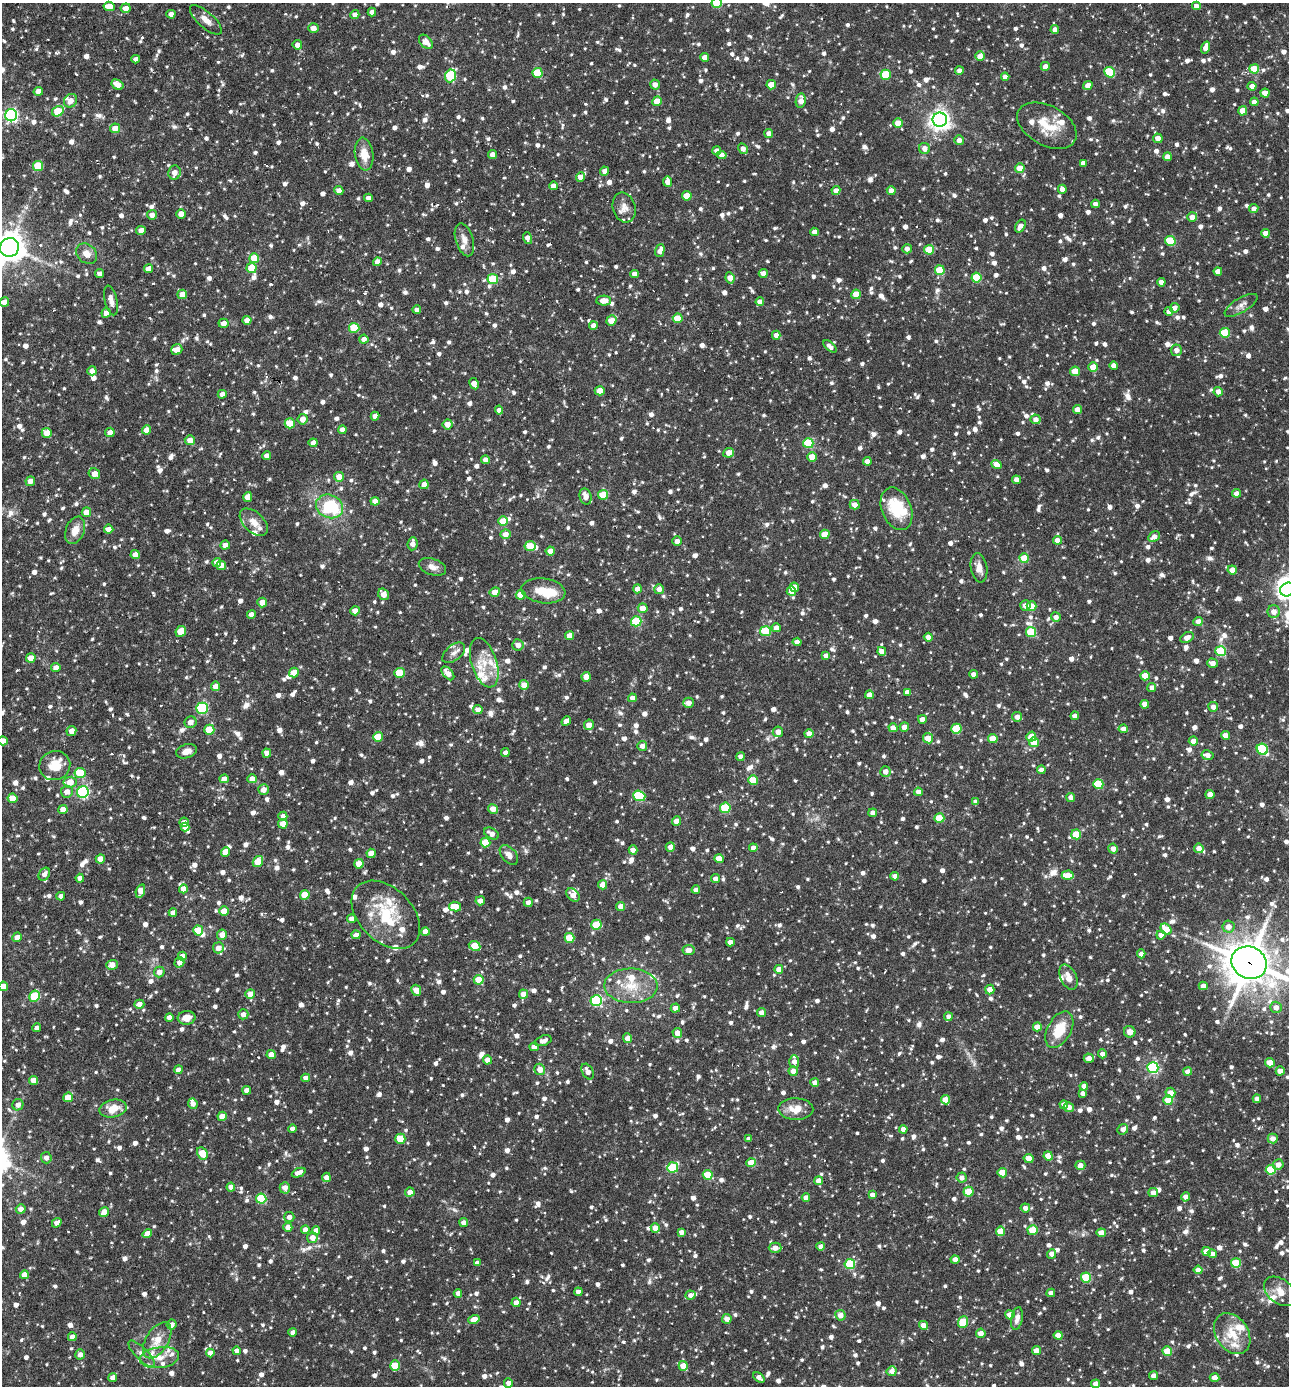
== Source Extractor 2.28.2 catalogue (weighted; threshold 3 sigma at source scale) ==
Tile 11 of 4 x 4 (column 3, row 3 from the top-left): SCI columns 2842-4128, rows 1385-2768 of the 5550 x 5536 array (HDU 1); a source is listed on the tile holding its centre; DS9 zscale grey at full resolution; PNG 1291 x 1388 px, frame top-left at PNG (2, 3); each listed source drawn as its Kron ellipse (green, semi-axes under 4 px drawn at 4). Shown black and unused: <1% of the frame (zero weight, under 3 of 6 exposures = <1% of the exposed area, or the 3 px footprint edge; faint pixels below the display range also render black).
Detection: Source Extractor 2.28.2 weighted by HDU 2 'WHT'; one run over the whole footprint, this tile lists its part. Background 0.0836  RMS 0.0045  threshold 0.0185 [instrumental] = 3 sigma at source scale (4.09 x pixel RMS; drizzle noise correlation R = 1.36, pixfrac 0.8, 0.05/0.05 arcsec/px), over >= 5 px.
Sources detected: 1942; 1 too faint to see at this stretch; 2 inside a brighter object's white glare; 8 cosmic-ray / hot-pixel residue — neither listed nor drawn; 62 inside a brighter listed object's ellipse — not listed separately; of the other 1869, all 500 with FLUX_AUTO >= 2.42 (the completeness limit of this list) listed and drawn (1369 fainter detections not listed), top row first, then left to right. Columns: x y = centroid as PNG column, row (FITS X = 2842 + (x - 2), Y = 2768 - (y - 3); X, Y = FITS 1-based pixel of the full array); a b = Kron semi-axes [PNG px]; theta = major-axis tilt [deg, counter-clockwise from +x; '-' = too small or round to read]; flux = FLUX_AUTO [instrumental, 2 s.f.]
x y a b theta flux
717 3 5 5 - 20
109 6 6 4 -10 6.4
1196 6 4 4 - 2.6
126 8 5 5 - 3.1
372 12 4 4 - 2.9
171 14 4 4 - 3.1
355 15 4 4 - 2.7
206 20 20 8 -41 4
313 28 5 4 - 2.5
1055 30 4 4 - 2.8
426 42 8 5 -46 4.1
297 45 5 5 - 2.6
1206 47 6 4 72 3.6
980 56 5 4 - 4.6
705 57 4 4 - 3.8
136 59 4 4 - 2.8
1045 66 4 4 - 2.6
1254 69 5 4 - 12
959 71 4 4 - 2.6
1110 72 6 5 - 20
538 73 5 5 - 16
886 75 5 5 - 15
450 76 6 5 - 28
1005 77 4 4 - 2.9
117 85 6 4 -31 4.2
655 85 5 5 - 2.9
771 85 4 4 - 7.2
1088 85 5 4 - 3.8
1252 86 4 4 - 3.4
38 91 4 4 - 3.8
1265 93 4 4 - 5.3
71 101 7 6 - 3.6
657 101 5 4 - 7.2
801 101 7 5 81 3.6
1254 102 4 4 - 3
58 111 6 5 - 14
1243 111 5 4 - 5.4
11 115 6 6 - 88
940 120 7 7 - 260
898 123 4 4 - 5.4
1047 126 32 19 -29 13
115 128 5 5 - 4
769 133 4 4 - 2.8
1158 138 5 4 - 3.3
959 140 5 4 - 2.9
925 148 5 5 - 3.1
743 149 6 4 -59 3
717 151 4 4 - 2.5
364 154 16 9 -82 6.5
492 155 4 4 - 3.3
721 155 5 4 - 2.7
1167 157 4 4 - 4.1
1083 163 4 4 - 2.7
38 166 5 5 - 15
1020 168 5 5 - 6.2
605 171 4 4 - 2.7
174 173 7 6 - 3.5
580 177 5 4 - 3.3
668 182 5 4 - 3.6
553 186 4 4 - 2.8
1062 189 4 4 - 2.6
339 190 4 4 - 2.6
836 190 4 4 - 2.8
891 191 4 4 - 3.4
687 196 5 4 - 6.5
368 198 4 4 - 2.5
1095 204 4 4 - 2.5
624 207 15 11 -75 3.8
1254 209 4 4 - 2.5
181 214 4 4 - 5.4
152 215 5 5 - 2.7
1192 217 5 5 - 3.5
1020 226 7 4 57 2.6
141 230 5 4 - 3
814 232 4 4 - 3
1265 233 4 4 - 3
527 238 6 4 -73 2.7
464 240 17 9 -73 3.3
1170 241 5 5 - 17
10 247 9 9 - 680
907 249 4 4 - 2.6
929 250 5 5 - 11
660 251 6 4 72 3.5
87 254 11 9 -43 3.9
254 258 5 5 - 10
377 262 4 4 - 3
252 268 5 5 - 12
148 269 4 4 - 3.7
940 270 5 5 - 15
1218 271 4 4 - 3.1
763 273 4 4 - 3.4
100 274 4 4 - 2.9
634 274 4 4 - 2.5
730 278 6 4 -81 4.3
976 278 5 5 - 20
493 279 5 5 - 21
1161 282 4 4 - 2.6
182 294 5 5 - 5.1
856 294 4 4 - 7.2
111 300 15 6 -76 3
604 301 7 5 2 4.5
5 302 5 4 - 3.5
760 302 4 4 - 3.5
1241 305 18 7 31 2.7
1175 308 5 4 - 2.5
417 310 4 4 - 2.5
1169 311 4 4 - 2.6
106 313 5 4 - 2.7
678 318 5 4 - 10
247 320 4 4 - 3.1
611 321 5 4 - 7
223 323 5 4 - 3
593 325 4 4 - 2.5
354 328 5 5 - 17
1225 333 5 5 - 16
776 335 4 4 - 2.6
364 339 5 4 - 2.7
830 346 8 4 -41 2.5
177 350 6 5 - 5.8
1176 350 5 5 - 2.6
1114 365 4 4 - 2.9
1093 367 5 4 - 8.2
92 371 4 4 - 2.8
1075 371 5 4 - 9.3
474 384 6 4 -61 3.3
600 391 5 4 - 6.3
1218 392 5 4 - 2.8
222 394 4 4 - 2.5
1077 409 4 4 - 3.8
499 410 4 4 - 2.7
375 416 4 4 - 2.5
303 419 5 5 - 3.5
1036 419 5 5 - 2.9
290 423 5 5 - 12
447 424 5 5 - 3.5
146 430 4 4 - 4.1
342 430 4 4 - 2.6
110 432 5 4 - 2.6
47 433 5 5 - 5.9
190 440 5 5 - 3.8
313 443 4 4 - 2.8
808 443 5 5 - 22
729 453 5 4 - 4.2
267 456 4 4 - 2.6
812 457 4 4 - 6.1
485 460 4 4 - 2.5
867 461 4 4 - 2.8
997 464 5 4 - 5.7
94 474 6 5 - 4
339 477 5 5 - 4.6
1016 480 4 4 - 2.9
30 481 5 4 - 2.7
424 484 5 4 - 3.3
1237 493 4 4 - 3.4
603 495 5 5 - 14
585 496 8 6 -72 3.2
248 497 5 4 - 3.6
375 501 4 4 - 3.4
855 505 5 5 - 3.3
330 506 14 11 -23 27
896 509 22 14 -68 18
86 512 5 4 - 4.7
503 521 5 5 - 9.8
254 522 17 10 -44 4.6
109 529 5 4 - 3
75 530 14 9 67 4.9
505 534 5 5 - 3.4
825 534 5 4 - 8.1
1154 537 6 4 31 3
1057 540 4 4 - 4.5
677 541 5 4 - 2.7
413 544 7 5 85 2.9
225 545 5 4 - 2.8
530 546 5 5 - 12
550 551 4 4 - 3
135 554 4 4 - 2.8
1024 558 5 4 - 9.1
217 562 4 4 - 3.1
221 566 5 4 - 3.1
432 567 14 8 -18 3.1
979 568 14 8 -81 3.9
1232 570 4 4 - 3.6
794 587 5 4 - 6.4
637 589 4 4 - 2.9
659 589 5 5 - 2.7
1287 590 7 6 - 200
543 591 22 12 -7 8.9
791 591 5 4 - 3.6
495 592 5 4 - 4.8
383 594 6 5 - 3.9
521 595 5 4 - 9.5
262 602 5 5 - 4
1025 605 5 5 - 2.8
1031 606 5 4 - 7.3
643 608 5 4 - 4.8
355 611 4 4 - 4.3
1274 612 6 6 - 3.8
251 614 4 4 - 2.7
1056 617 5 4 - 2.6
636 621 5 5 - 23
1198 621 4 4 - 2.7
776 628 4 4 - 3
181 631 6 5 - 8.7
765 631 5 5 - 20
1031 632 5 5 - 20
570 636 4 4 - 6.3
928 637 4 4 - 2.6
1187 637 7 5 29 3.4
797 642 4 4 - 3.3
518 645 5 5 - 2.9
882 651 4 4 - 3.5
1220 651 5 5 - 21
454 653 13 7 39 2.5
826 656 4 4 - 2.7
31 658 5 4 - 4.9
484 663 26 12 -72 8.1
1212 663 5 4 - 2.9
56 668 5 4 - 3
294 672 5 4 - 6.5
399 673 5 5 - 16
448 673 8 4 -50 3.7
974 674 4 4 - 2.6
1145 676 4 4 - 6.3
586 677 5 4 - 3.7
524 685 5 4 - 4.4
216 686 5 4 - 4.2
1152 687 4 4 - 2.6
907 692 4 4 - 2.6
869 695 4 4 - 3
632 698 4 4 - 2.9
688 703 5 5 - 3
1145 704 4 4 - 3.2
1213 707 5 5 - 2.8
202 708 5 5 - 41
478 709 5 5 - 2.8
1075 716 4 4 - 3
1017 717 5 4 - 2.8
922 719 4 4 - 3.1
566 721 5 4 - 3
191 722 6 6 - 3
589 725 5 5 - 3.8
904 727 5 4 - 3.4
893 728 4 4 - 4.6
956 729 5 5 - 20
1123 729 5 4 - 2.9
209 730 5 5 - 14
71 731 5 5 - 3.1
778 732 5 5 - 4
809 734 4 4 - 4
1225 735 4 4 - 2.8
378 737 5 4 - 11
1031 737 5 4 - 5.8
928 738 5 5 - 5.6
993 739 4 4 - 8.9
3 741 5 4 - 3.2
1193 741 4 4 - 3.5
1034 742 5 5 - 6.9
642 746 5 5 - 2.7
1262 749 6 5 - 35
187 751 10 7 17 3.2
267 753 5 4 - 3
505 753 4 4 - 2.6
1207 755 6 4 -10 2.8
741 756 4 4 - 2.7
55 765 15 14 - 8.2
1041 770 4 4 - 2.5
885 771 5 5 - 2.8
80 773 5 5 - 15
224 779 4 4 - 2.6
252 779 5 4 - 3.9
753 780 5 5 - 9.9
70 782 6 5 - 6.2
1098 784 5 5 - 20
264 789 5 5 - 3.3
67 792 6 6 - 2.7
83 792 6 5 - 58
918 792 4 4 - 3.1
1210 794 4 4 - 3.8
639 796 6 5 - 26
1071 797 4 4 - 2.8
13 798 5 5 - 7.6
976 802 4 4 - 2.5
725 808 5 5 - 24
63 809 4 4 - 4.4
493 809 5 4 - 5
873 813 4 4 - 2.9
283 816 5 4 - 2.7
939 818 5 4 - 11
677 821 4 4 - 4.7
184 822 4 4 - 2.4
283 824 4 4 - 6
185 827 4 4 - 2.7
491 834 8 5 -29 3.2
1076 834 5 5 - 13
485 842 5 5 - 12
670 847 5 4 - 2.9
753 848 4 4 - 2.5
1199 848 5 4 - 3.1
1113 849 5 4 - 2.7
633 850 4 4 - 2.9
225 852 5 4 - 5
371 853 4 4 - 5.9
509 855 11 7 -49 2.9
100 859 4 4 - 4.9
719 859 5 4 - 5.3
258 861 6 5 - 7.8
359 864 5 4 - 7.2
44 874 7 5 56 2.4
1068 875 6 4 1 4.9
895 876 4 4 - 2.9
80 878 4 4 - 3.1
715 879 4 4 - 2.7
603 885 4 4 - 6.2
183 889 4 4 - 4.4
696 890 4 4 - 2.5
140 891 7 4 73 4.2
305 895 5 4 - 11
573 895 8 5 -45 3.2
61 896 4 4 - 2.9
480 901 5 4 - 2.8
528 902 4 4 - 2.7
621 906 4 4 - 4.1
455 907 6 5 - 6.9
224 911 5 4 - 5.3
173 913 4 4 - 2.4
386 915 40 26 -45 23
352 919 4 4 - 2.7
596 925 5 5 - 15
1228 927 6 6 - 3.3
1166 929 6 5 - 10
198 930 5 5 - 10
425 931 4 4 - 3.6
222 935 5 5 - 3.8
356 935 4 4 - 2.9
1161 935 4 4 - 3.1
17 937 5 4 - 2.7
570 938 5 5 - 13
730 942 4 4 - 2.8
475 946 6 4 -24 9
218 948 5 5 - 3.5
689 950 6 5 - 3
1141 954 4 4 - 2.6
182 956 4 4 - 2.7
179 962 5 5 - 2.8
1249 963 18 16 -26 1300
112 965 6 5 - 3.9
779 969 4 4 - 3.9
159 972 5 5 - 3.1
1068 977 13 8 -65 3.9
479 980 5 5 - 9.9
3 986 4 4 - 5.7
631 986 26 17 -1 13
1203 986 4 4 - 3.3
990 989 5 4 - 4.8
416 990 6 4 -63 5
250 994 5 5 - 4.7
523 994 4 4 - 4.2
35 996 6 5 - 22
596 1001 5 5 - 38
139 1004 5 4 - 3.1
1276 1007 6 5 - 3.4
675 1008 4 4 - 2.9
762 1013 4 4 - 3.2
243 1014 5 5 - 2.9
169 1017 4 4 - 2.5
948 1017 4 4 - 2.5
187 1018 9 7 7 4.7
1037 1027 4 4 - 6.4
37 1028 4 4 - 2.4
1059 1030 20 11 61 12
1130 1032 6 5 - 4.1
677 1033 5 5 - 3.3
628 1038 5 4 - 3.3
543 1041 8 5 18 2.5
534 1047 4 4 - 3.7
271 1054 4 4 - 5.1
1102 1054 4 4 - 2.5
1089 1058 5 4 - 2.9
487 1060 4 4 - 3.9
794 1062 6 5 - 2.8
1270 1063 5 4 - 6.9
1153 1068 5 5 - 57
540 1069 6 5 - 4.4
178 1070 4 4 - 2.8
793 1071 4 4 - 3.7
1280 1071 4 4 - 6.1
588 1072 8 5 -61 3
1188 1072 4 4 - 3.3
306 1078 4 4 - 3.1
34 1080 4 4 - 3.8
815 1083 4 4 - 3.6
1084 1086 4 4 - 3.2
247 1090 4 4 - 3.1
1083 1093 4 4 - 2.6
1170 1093 5 5 - 4.7
68 1097 5 4 - 7
1257 1099 4 4 - 2.5
945 1100 5 4 - 5.9
1168 1100 5 5 - 9.5
193 1104 5 4 - 2.6
18 1105 6 5 - 2.5
1064 1105 4 4 - 2.7
1069 1107 5 4 - 2.8
113 1109 14 8 11 7.7
796 1109 17 11 -2 6.4
222 1116 5 4 - 5.8
293 1129 4 4 - 3
903 1129 4 4 - 3
1123 1129 6 5 - 2.6
1273 1138 5 5 - 3.2
400 1139 5 5 - 14
749 1139 4 4 - 2.4
202 1153 6 5 - 8.5
1048 1156 4 4 - 6.9
46 1158 5 5 - 2.5
1029 1158 5 4 - 3.8
751 1163 4 4 - 8
1080 1165 5 4 - 3.3
1278 1165 5 5 - 3
673 1167 5 5 - 26
1271 1170 5 5 - 18
299 1173 7 4 24 3.4
1002 1173 4 4 - 8
708 1175 5 4 - 12
326 1177 4 4 - 2.7
962 1178 5 5 - 2.5
819 1181 4 4 - 4.1
231 1187 4 4 - 3.6
285 1188 6 5 - 3.4
410 1192 5 4 - 3
968 1192 5 5 - 13
1153 1193 5 4 - 2.7
872 1195 4 4 - 3
1185 1197 5 4 - 3.1
806 1198 4 4 - 3.8
261 1199 5 5 - 24
1025 1208 5 4 - 2.6
21 1209 5 5 - 2.8
104 1212 5 4 - 4.3
289 1217 5 5 - 2.4
57 1223 5 4 - 2.9
464 1223 4 4 - 2.8
288 1227 4 4 - 3.5
655 1228 5 4 - 3.9
305 1230 4 4 - 4.4
316 1230 4 4 - 2.5
1033 1230 5 5 - 14
1000 1231 5 4 - 7.9
681 1232 4 4 - 2.6
1101 1233 4 4 - 4.9
147 1234 5 4 - 4.6
312 1238 5 5 - 3.7
821 1246 4 4 - 2.8
775 1248 6 5 - 3.4
1206 1251 5 4 - 5.9
1052 1254 4 4 - 2.6
1212 1254 5 4 - 2.9
955 1259 4 4 - 3.1
477 1263 4 4 - 2.5
1236 1263 5 5 - 15
850 1264 5 5 - 26
1198 1270 4 4 - 3.9
24 1275 4 4 - 4.5
1086 1277 5 5 - 17
1280 1291 18 12 -38 5.9
578 1292 4 4 - 2.5
458 1293 4 4 - 2.9
1051 1293 4 4 - 2.5
690 1295 5 4 - 2.5
516 1302 4 4 - 2.8
840 1315 5 5 - 3.4
1010 1315 4 4 - 5.3
474 1319 6 4 16 5
727 1319 5 4 - 2.9
1017 1319 11 5 78 2.8
963 1322 6 5 - 13
171 1324 5 5 - 3
923 1325 4 4 - 3.4
293 1332 4 4 - 2.7
981 1333 5 4 - 3.2
1232 1334 22 16 -56 11
1058 1335 4 4 - 6.2
72 1337 4 4 - 3.7
157 1340 20 11 58 8.5
237 1351 4 4 - 2.9
1036 1351 4 4 - 4.3
1167 1351 5 5 - 10
210 1353 4 4 - 3.1
80 1354 5 5 - 2.5
142 1354 17 6 -45 2.8
160 1358 20 10 7 5.2
395 1366 5 5 - 13
683 1366 5 4 - 7.6
892 1371 5 5 - 2.5
1154 1376 4 4 - 2.8
113 1377 4 4 - 3
759 1377 6 4 -38 2.8
1214 1378 5 4 - 3.9
508 1383 4 4 - 2.9
1096 1384 4 4 - 3.6
Overlapping masked pixels (flux is a lower limit): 1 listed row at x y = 1249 963
Isophote crosses this tile's border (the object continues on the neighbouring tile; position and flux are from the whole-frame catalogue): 7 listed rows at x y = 717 3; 11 115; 10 247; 1287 590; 3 741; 1249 963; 3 986